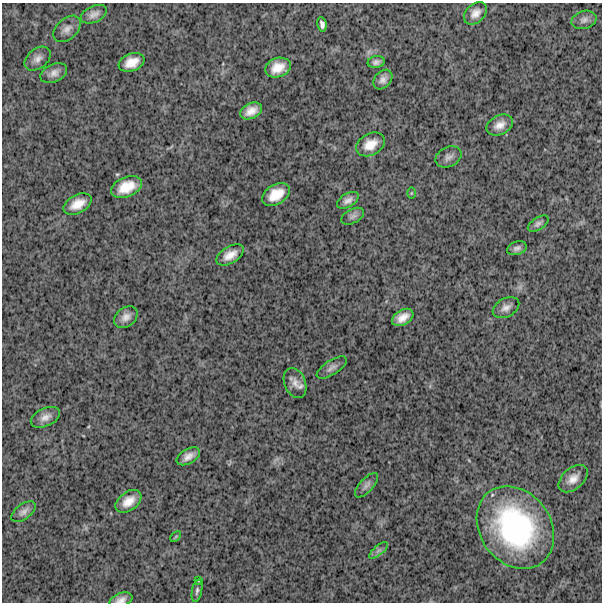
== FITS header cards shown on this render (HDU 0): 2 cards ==
NAXIS1  =                  600
NAXIS2  =                  600

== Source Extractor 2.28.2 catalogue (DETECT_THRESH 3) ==
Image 600 x 600 px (HDU 0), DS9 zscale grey, 1 PNG px = 1 image px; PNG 604 x 604 px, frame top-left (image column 1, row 600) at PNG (2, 3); each listed source drawn as its Kron ellipse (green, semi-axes under 4 px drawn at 4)
Background 1610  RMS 250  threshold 756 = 3 sigma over >= 5 px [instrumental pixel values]
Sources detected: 41; all 41 listed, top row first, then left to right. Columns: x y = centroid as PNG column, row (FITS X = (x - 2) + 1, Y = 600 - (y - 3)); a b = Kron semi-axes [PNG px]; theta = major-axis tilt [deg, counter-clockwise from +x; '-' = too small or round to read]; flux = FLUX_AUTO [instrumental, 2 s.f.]
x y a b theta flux
475 13 13 9 43 1.4e+05
94 14 14 8 24 1.0e+05
584 20 13 9 16 8.4e+04
322 24 7 4 -80 6.0e+04
67 29 16 10 42 1.2e+05
38 59 14 10 39 1.2e+05
132 62 13 8 21 2.3e+05
376 62 8 6 9 6.6e+04
278 68 13 9 19 2.5e+05
54 73 14 9 26 1.2e+05
383 79 11 8 49 9.6e+04
251 111 11 7 26 1.7e+05
500 125 14 9 27 1.6e+05
370 144 15 10 29 2.3e+05
448 157 13 10 25 9.4e+04
126 187 16 10 23 3.4e+05
411 193 6 4 89 1.7e+04
276 194 15 9 33 3.1e+05
348 200 12 6 31 9.5e+04
77 204 15 9 28 2.3e+05
353 216 12 7 27 6.4e+04
538 224 11 6 33 6.0e+04
517 248 10 6 18 6.6e+04
230 255 15 8 30 1.8e+05
506 308 14 9 28 1.1e+05
126 317 13 9 37 1.3e+05
403 317 11 7 31 1.7e+05
332 368 17 7 33 8.8e+04
295 383 16 10 -69 1.4e+05
45 417 15 9 26 1.3e+05
188 456 13 7 30 1.3e+05
573 479 17 10 41 1.7e+05
366 485 15 6 47 7.7e+04
128 501 14 9 36 2.1e+05
24 512 14 7 37 9.0e+04
515 527 44 35 -54 3.2e+06
176 537 6 4 44 1.9e+04
379 550 11 4 40 5.6e+04
199 580 4 2 - 1.3e+04
197 591 11 5 78 4.5e+04
121 600 12 6 18 9.2e+04
At the frame edge (FLAGS 8, measured only in part): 1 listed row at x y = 121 600